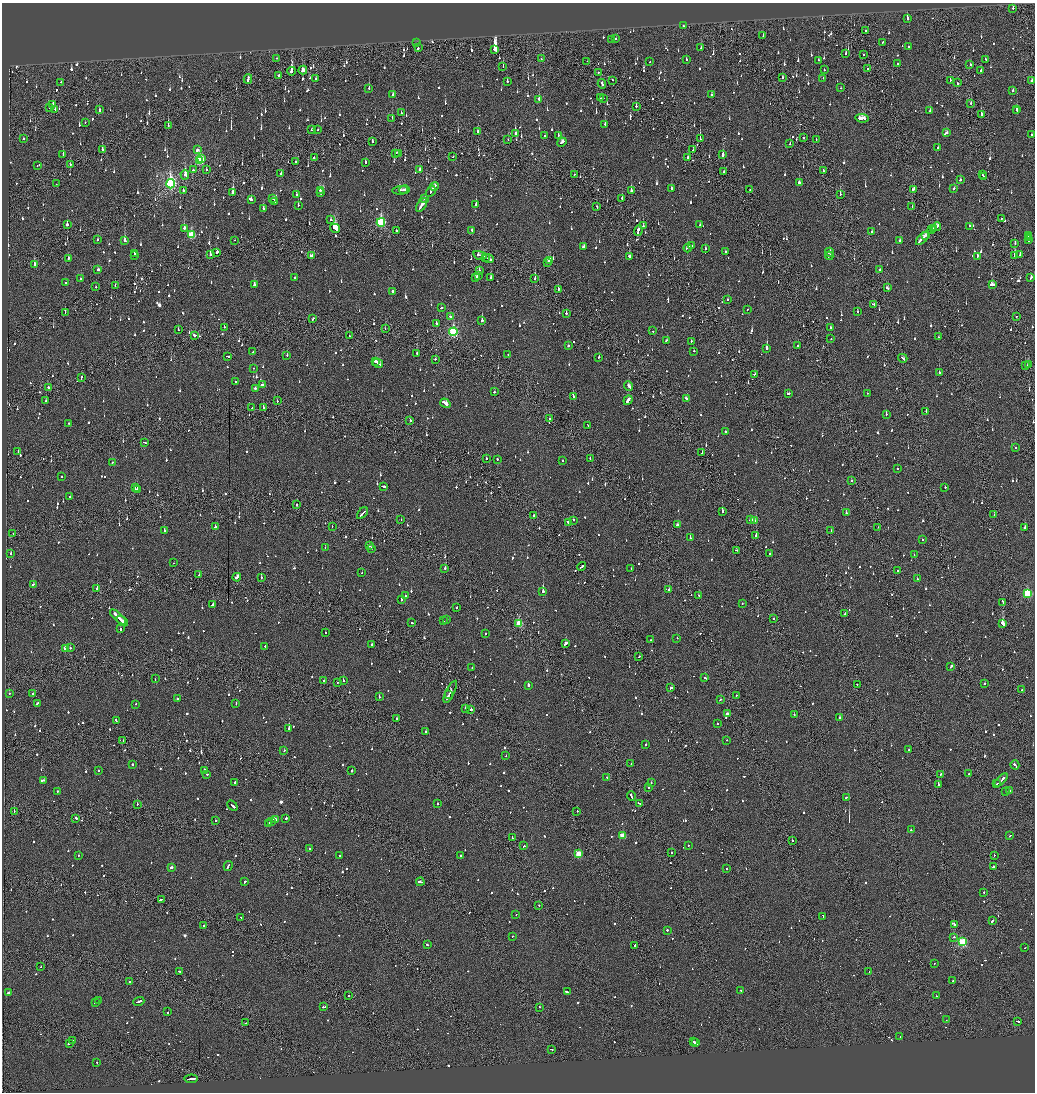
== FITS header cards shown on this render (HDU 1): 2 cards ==
NAXIS1  =                 2065
NAXIS2  =                 2180

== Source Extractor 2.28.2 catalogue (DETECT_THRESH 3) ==
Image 2065 x 2180 px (HDU 1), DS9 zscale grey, zoomed out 1/2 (1 PNG px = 2 x 2 image px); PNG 1037 x 1094 px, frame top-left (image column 1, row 2179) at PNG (2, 3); each listed source drawn as its Kron ellipse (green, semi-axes under 4 px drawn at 4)
Background -0.101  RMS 0.063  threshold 0.188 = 3 sigma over >= 5 px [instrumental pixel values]
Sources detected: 1710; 74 cannot appear on this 1/2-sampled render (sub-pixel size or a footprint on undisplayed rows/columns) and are neither listed nor drawn; of the other 1636, the 500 brightest by FLUX_AUTO listed and drawn (1136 fainter detections omitted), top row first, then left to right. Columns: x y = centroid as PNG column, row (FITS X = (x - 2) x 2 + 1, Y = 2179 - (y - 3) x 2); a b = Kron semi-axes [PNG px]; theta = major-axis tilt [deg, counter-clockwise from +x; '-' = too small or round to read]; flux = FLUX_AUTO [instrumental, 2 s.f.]
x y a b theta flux
1013 8 2 1 - 110
907 18 4 2 - 120
683 26 2 2 - 110
865 31 2 2 - 78
763 36 2 2 - 77
616 39 2 2 - 110
611 40 3 2 - 150
883 42 3 2 - 84
417 43 2 1 - 150
909 47 3 2 - 78
418 48 2 2 - 130
701 48 3 2 - 77
495 49 4 3 - 11000
846 53 2 2 - 110
863 55 2 2 - 69
276 58 2 1 - 85
541 59 2 2 - 67
686 59 2 2 - 75
985 59 3 2 - 64
818 60 2 2 - 74
587 61 2 1 - 64
650 62 2 2 - 120
898 64 2 2 - 66
970 65 2 2 - 70
503 67 2 1 - 84
867 68 2 1 - 100
303 70 4 2 - 200
824 70 2 2 - 100
292 71 4 2 - 920
981 71 2 2 - 67
598 73 2 2 - 240
279 75 2 2 - 96
782 78 3 2 - 98
823 78 2 2 - 78
248 79 5 2 - 380
316 79 3 2 - 140
612 80 2 1 - 87
950 80 2 1 - 280
507 81 2 2 - 170
1032 81 2 2 - 82
61 82 2 2 - 65
957 83 2 1 - 110
602 84 4 2 - 180
369 88 3 2 - 79
841 88 2 2 - 94
1013 90 2 2 - 140
393 95 3 2 - 89
711 95 2 2 - 88
600 98 2 2 - 79
603 98 2 1 - 64
539 99 2 2 - 230
971 103 3 1 - 87
53 104 3 2 - 120
636 106 2 2 - 170
49 108 2 1 - 110
55 109 2 1 - 73
1017 109 3 2 - 98
99 110 2 2 - 180
930 111 2 2 - 110
1017 111 4 2 - 140
401 113 2 2 - 75
981 114 3 2 - 140
392 118 2 2 - 170
862 118 7 2 -8 590
85 122 2 2 - 68
605 124 2 2 - 130
168 125 2 1 - 130
318 129 2 2 - 71
312 130 3 2 - 89
478 131 2 2 - 85
516 133 2 2 - 97
946 133 4 2 - 100
1031 135 2 2 - 350
544 136 3 2 - 110
558 136 2 2 - 110
804 138 2 1 - 120
24 139 2 2 - 180
700 139 2 1 - 290
816 139 2 1 - 81
508 140 2 2 - 94
372 141 2 1 - 93
562 142 5 2 - 180
790 143 3 2 - 76
938 148 2 2 - 140
102 149 3 1 - 660
197 150 3 2 - 310
693 150 2 2 - 68
395 153 4 2 - 160
398 153 3 1 - 110
723 154 3 2 - 860
63 155 3 2 - 120
453 157 2 1 - 120
314 158 2 2 - 100
688 158 4 2 - 180
202 159 3 2 - 150
199 160 4 3 - 1200
296 162 2 2 - 66
366 162 3 2 - 120
70 164 2 1 - 130
37 165 3 1 - 140
193 170 2 2 - 86
207 170 2 1 - 130
420 170 3 2 - 99
724 171 3 1 - 64
823 171 3 1 - 68
281 173 2 2 - 85
185 175 5 2 - 290
574 175 2 2 - 64
983 175 2 1 - 130
983 177 2 2 - 210
960 180 2 2 - 76
799 183 3 3 - 96
56 184 2 1 - 71
170 184 5 4 - 2900
434 186 4 2 - 170
671 188 2 2 - 160
954 188 3 2 - 88
183 190 2 2 - 110
320 190 3 2 - 110
400 190 8 2 6 270
405 190 5 1 - 260
750 190 2 1 - 66
913 190 4 2 - 170
431 191 6 2 59 250
631 191 2 2 - 420
233 192 4 2 - 230
320 193 3 2 - 170
840 194 3 2 - 140
297 195 3 2 - 97
273 198 2 2 - 78
251 199 2 2 - 550
425 199 2 2 - 120
622 199 3 2 - 70
275 201 2 2 - 160
476 204 2 2 - 820
298 205 2 2 - 88
422 205 8 2 56 400
597 207 3 1 - 120
912 207 2 1 - 83
263 209 2 2 - 440
1001 219 2 2 - 100
330 220 2 2 - 89
381 222 4 3 - 1200
67 224 2 2 - 830
700 225 3 2 - 66
643 226 2 2 - 76
969 226 2 2 - 65
936 227 5 3 - 160
184 228 2 2 - 290
335 228 5 2 - 4700
934 228 3 1 - 74
396 230 2 2 - 250
472 230 3 2 - 76
932 230 3 2 - 83
638 231 5 2 - 170
872 232 3 2 - 98
191 235 4 3 - 580
1028 235 2 2 - 100
925 236 3 2 - 120
922 238 8 2 46 440
1028 238 3 2 - 130
98 240 2 2 - 69
125 240 3 2 - 220
235 240 2 1 - 100
1028 240 2 1 - 99
900 241 3 2 - 330
1015 243 3 2 - 90
692 246 2 2 - 130
583 247 3 2 - 130
688 248 4 2 - 410
705 249 2 2 - 66
725 251 2 2 - 77
217 252 2 2 - 290
829 252 4 2 - 130
134 254 2 2 - 280
210 255 3 2 - 310
312 255 3 2 - 170
480 255 7 2 -15 260
1015 255 3 2 - 720
1020 255 2 2 - 170
135 256 2 1 - 180
629 256 3 2 - 1600
829 256 4 2 - 160
977 256 3 2 - 95
486 257 3 2 - 230
68 258 2 2 - 160
488 259 6 2 -21 360
549 261 4 2 - 230
547 263 2 1 - 88
35 265 4 2 - 390
98 270 3 2 - 200
880 270 2 1 - 120
479 271 2 2 - 390
478 275 4 2 - 140
476 277 3 2 - 110
295 278 2 2 - 120
491 278 3 2 - 400
1031 278 3 2 - 110
81 279 2 2 - 130
535 279 2 2 - 190
65 283 2 2 - 160
992 284 4 3 - 120
115 285 2 1 - 68
254 285 2 2 - 230
96 287 2 1 - 78
887 288 3 2 - 110
558 289 2 2 - 170
392 291 2 2 - 180
727 300 2 2 - 83
873 304 2 2 - 160
441 308 3 2 - 83
747 309 2 2 - 83
65 312 2 2 - 64
857 312 2 2 - 70
566 313 2 2 - 100
1016 316 2 1 - 290
450 317 2 2 - 100
313 319 3 2 - 68
482 320 2 2 - 650
436 323 2 2 - 130
224 327 2 2 - 78
831 328 2 2 - 210
385 329 2 1 - 67
178 330 2 2 - 89
653 331 2 2 - 71
453 332 4 3 - 1700
194 335 3 2 - 230
349 336 2 1 - 150
938 337 2 2 - 150
831 339 2 2 - 69
667 340 3 2 - 79
691 341 2 2 - 82
568 346 2 2 - 84
797 346 2 2 - 260
767 348 3 2 - 410
694 351 2 2 - 100
253 352 2 2 - 140
417 353 2 2 - 130
508 354 2 2 - 84
287 355 2 2 - 140
228 356 4 2 - 170
599 357 2 2 - 66
903 358 5 2 - 190
436 359 2 2 - 120
375 362 2 2 - 96
378 363 5 2 - 240
1028 364 3 2 - 330
1025 366 2 1 - 99
254 368 2 2 - 66
939 372 2 2 - 200
755 374 2 2 - 93
81 378 3 1 - 110
236 381 2 2 - 68
262 385 3 2 - 570
629 386 5 2 - 230
48 387 2 2 - 390
255 388 2 2 - 120
494 392 2 1 - 320
789 393 3 2 - 100
867 393 2 2 - 83
573 396 2 2 - 68
686 399 3 2 - 130
628 400 5 2 - 210
46 401 2 2 - 82
277 401 2 2 - 93
445 403 5 2 - 340
252 408 2 2 - 66
263 408 2 2 - 230
926 411 2 2 - 150
886 414 2 2 - 130
549 419 2 2 - 69
410 421 2 2 - 79
69 423 2 2 - 72
588 425 3 2 - 130
725 432 2 2 - 500
144 442 3 2 - 99
1015 448 2 2 - 65
18 451 2 2 - 170
702 453 3 2 - 74
486 458 2 2 - 69
497 459 2 2 - 160
590 459 3 1 - 78
562 461 2 2 - 67
112 463 3 2 - 70
897 469 2 2 - 80
61 477 2 2 - 180
851 480 2 1 - 560
383 486 4 2 - 180
945 487 2 2 - 85
135 488 3 2 - 220
137 489 2 2 - 410
70 497 2 2 - 99
297 505 2 2 - 180
722 511 2 2 - 270
362 513 7 2 48 210
846 513 2 2 - 110
534 515 2 1 - 350
994 515 2 1 - 82
401 519 2 2 - 73
573 520 2 2 - 98
750 520 3 2 - 110
754 520 4 2 - 110
568 522 3 2 - 96
678 524 2 2 - 130
215 527 2 2 - 530
332 527 2 1 - 87
878 527 2 1 - 110
1025 527 2 2 - 230
164 530 2 2 - 120
831 531 2 2 - 82
13 534 2 1 - 65
756 536 2 2 - 680
690 538 2 2 - 120
922 540 2 2 - 99
369 545 2 2 - 67
325 547 2 2 - 89
371 548 2 2 - 130
737 550 3 2 - 160
11 553 2 2 - 110
770 554 2 2 - 180
914 555 2 2 - 100
173 563 2 1 - 100
582 566 4 2 - 170
445 568 2 2 - 140
631 569 2 2 - 86
898 571 2 2 - 150
362 573 2 1 - 100
199 575 2 2 - 250
237 577 4 2 - 400
261 577 2 1 - 80
917 579 2 2 - 140
33 585 3 2 - 230
97 589 2 2 - 460
669 590 2 2 - 540
543 591 2 2 - 1300
1027 593 4 3 - 1000
698 595 2 2 - 82
405 596 2 1 - 75
401 599 3 2 - 92
1003 602 4 1 - 140
212 604 3 2 - 81
742 604 2 2 - 130
457 607 2 2 - 68
845 614 2 2 - 87
118 617 10 2 -44 420
774 618 2 2 - 79
447 619 2 2 - 110
122 621 7 2 -36 250
443 621 2 1 - 100
412 623 2 2 - 85
1002 623 3 2 - 1400
519 624 3 3 - 590
120 629 2 2 - 260
325 632 2 2 - 71
485 633 2 2 - 130
677 638 2 1 - 120
651 640 2 2 - 97
371 644 2 2 - 140
566 644 4 2 - 150
265 646 2 2 - 68
65 648 3 3 - 120
70 648 2 2 - 160
639 656 2 2 - 75
951 666 4 2 - 120
472 668 2 2 - 150
705 678 2 2 - 78
155 679 2 1 - 94
324 681 2 2 - 64
343 681 2 2 - 180
338 682 2 1 - 78
984 683 2 2 - 99
857 684 2 1 - 110
528 685 3 2 - 180
671 688 3 2 - 160
1022 690 2 2 - 66
450 692 12 2 63 480
9 693 2 2 - 100
33 694 2 2 - 100
449 695 4 1 - 190
736 695 2 1 - 540
379 697 2 2 - 85
178 699 2 2 - 110
721 699 3 2 - 73
37 703 3 2 - 69
136 704 2 2 - 73
236 704 2 2 - 70
466 709 2 2 - 620
471 709 2 2 - 320
728 714 4 2 - 220
794 715 2 2 - 140
839 718 2 2 - 210
397 719 3 2 - 110
116 720 2 2 - 200
717 723 2 2 - 160
289 728 2 2 - 980
426 732 2 2 - 300
727 740 2 1 - 110
123 741 2 1 - 78
646 744 2 2 - 92
284 750 2 1 - 220
909 750 2 2 - 72
506 756 2 1 - 120
132 764 2 2 - 240
631 764 2 2 - 75
1015 765 5 2 - 180
205 770 3 2 - 94
98 771 2 2 - 110
352 771 2 2 - 410
207 774 2 2 - 140
940 774 2 2 - 86
969 774 2 2 - 97
607 778 2 2 - 140
43 780 3 2 - 460
1001 780 8 2 45 330
235 782 2 2 - 91
651 783 2 2 - 120
996 784 4 2 - 170
938 785 2 2 - 430
649 788 2 2 - 190
58 791 2 2 - 68
1006 791 2 1 - 140
1010 791 3 2 - 270
631 796 4 2 - 180
846 797 2 2 - 67
437 803 2 2 - 140
639 803 3 1 - 72
137 804 2 1 - 97
232 805 6 2 -42 170
14 811 2 1 - 140
577 811 2 2 - 89
76 818 2 2 - 170
286 818 3 2 - 210
276 819 4 2 - 510
215 821 2 2 - 91
271 822 2 2 - 81
269 823 2 2 - 130
911 830 2 2 - 89
622 836 3 3 - 330
1010 836 2 2 - 75
512 837 3 1 - 100
792 841 2 1 - 280
524 846 2 2 - 70
688 846 2 2 - 69
309 849 2 2 - 180
672 853 2 1 - 720
579 854 3 3 - 510
79 855 2 2 - 99
994 855 2 1 - 110
340 856 2 2 - 120
461 856 2 2 - 98
228 866 5 2 - 160
171 867 2 2 - 400
993 867 3 2 - 240
727 869 2 2 - 180
245 882 2 2 - 140
420 882 4 2 - 110
984 892 2 2 - 64
161 899 4 2 - 160
539 905 2 1 - 85
516 915 2 2 - 80
823 916 3 2 - 160
241 917 2 2 - 87
992 921 3 1 - 180
203 925 2 2 - 65
954 925 3 1 - 580
667 930 2 2 - 190
512 936 2 1 - 120
954 937 2 2 - 110
962 942 3 3 - 1400
427 944 2 2 - 93
635 945 2 2 - 150
1025 948 2 1 - 100
934 964 2 2 - 67
41 967 2 2 - 79
179 971 2 2 - 150
869 972 2 1 - 170
953 981 2 2 - 240
129 982 2 1 - 130
740 990 2 2 - 66
567 992 3 2 - 120
8 993 3 2 - 870
349 995 2 2 - 210
936 996 2 2 - 110
99 1001 2 2 - 120
139 1001 5 2 - 330
95 1003 2 1 - 110
324 1007 3 2 - 150
539 1007 2 2 - 100
168 1012 2 2 - 99
946 1020 2 1 - 77
1017 1021 3 2 - 160
246 1023 2 2 - 70
900 1037 2 2 - 71
73 1041 2 2 - 150
694 1042 2 1 - 110
69 1043 3 2 - 90
696 1043 4 2 - 130
551 1049 2 1 - 67
96 1062 2 2 - 71
191 1079 6 2 6 390
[1136 fainter detections neither listed nor drawn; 74 sub-pixel or undisplayed-footprint detections neither listed nor drawn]